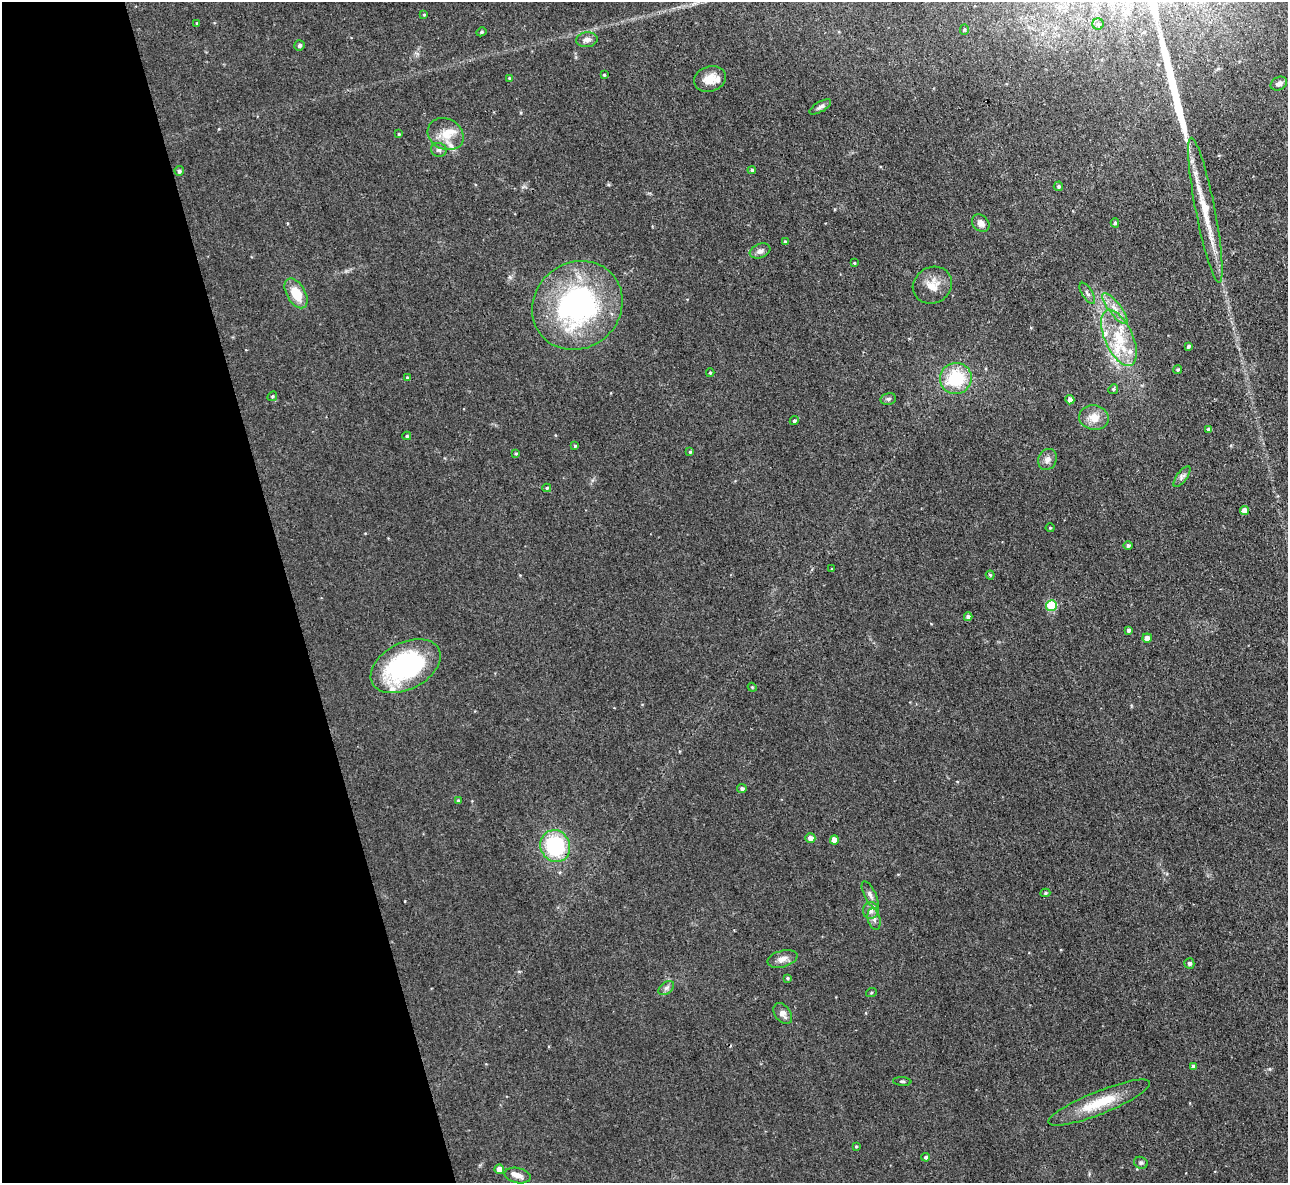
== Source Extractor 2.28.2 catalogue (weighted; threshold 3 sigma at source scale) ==
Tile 5 of 4 x 4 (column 1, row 2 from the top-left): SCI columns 1-1286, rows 2503-3683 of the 5146 x 5127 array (HDU 1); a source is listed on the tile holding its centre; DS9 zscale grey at full resolution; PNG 1290 x 1185 px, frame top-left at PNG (2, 2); each listed source drawn as its Kron ellipse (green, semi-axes under 4 px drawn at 4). Shown black and unused: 22% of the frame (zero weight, under 3 of 4 exposures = <1% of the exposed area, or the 3 px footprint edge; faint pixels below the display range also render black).
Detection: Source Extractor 2.28.2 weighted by HDU 2 'WHT'; one run over the whole footprint, this tile lists its part. Background 0.0491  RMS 0.0074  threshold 0.0332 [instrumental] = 3 sigma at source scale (4.5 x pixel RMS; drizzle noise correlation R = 1.50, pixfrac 1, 0.05/0.05 arcsec/px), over >= 5 px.
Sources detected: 92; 1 inside a brighter object's white glare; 1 long thin detection or spike segment (spike, bleed or trail) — neither listed nor drawn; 7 inside a brighter listed object's ellipse — not listed separately; the other 83 listed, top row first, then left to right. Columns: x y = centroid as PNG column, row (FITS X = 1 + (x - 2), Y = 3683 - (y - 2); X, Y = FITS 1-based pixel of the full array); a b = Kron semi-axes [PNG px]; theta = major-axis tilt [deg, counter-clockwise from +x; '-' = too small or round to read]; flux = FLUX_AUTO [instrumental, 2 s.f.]
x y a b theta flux
424 15 4 4 - 0.76
197 24 3 3 - 1.3
1098 24 5 5 - 1.4
964 30 5 4 - 1
481 32 5 4 - 1.3
587 40 11 7 7 3.5
299 45 5 5 - 1.5
604 75 4 3 - 0.78
509 78 4 3 - 0.73
710 79 16 12 17 9.3
1279 84 9 6 27 3.1
820 107 12 5 30 2.4
399 134 4 3 - 0.84
446 134 19 15 -27 12
439 150 8 7 - 2
752 170 4 4 - 1.4
179 171 5 4 - 1.5
1058 186 5 4 - 1.5
1205 210 74 9 -79 28
981 223 10 7 -44 4.3
1115 223 4 4 - 1.1
785 242 4 4 - 1.5
760 251 11 7 20 3.1
854 263 3 2 - 0.69
932 285 20 18 30 11
296 293 16 9 -60 16
1087 293 12 5 -59 2.3
577 305 47 42 40 150
1115 308 19 6 -53 6.7
1119 338 30 14 -66 26
1188 346 3 3 - 1.2
1178 369 4 4 - 1.3
710 373 4 3 - 0.84
407 378 4 4 - 0.93
956 378 16 15 - 37
1113 389 5 4 - 1
272 396 5 4 - 0.92
888 399 8 6 13 1.7
1070 400 5 4 - 3.4
1094 418 15 12 -12 9
794 421 5 4 - 1.3
1209 429 4 3 - 2.2
407 436 4 4 - 1.1
575 446 4 4 - 1
690 452 4 4 - 1
516 454 4 4 - 0.84
1047 459 11 9 64 3.8
1182 477 12 5 54 2.5
547 488 4 4 - 0.97
1244 510 4 4 - 5.7
1050 528 4 4 - 0.69
1128 546 5 4 - 1.7
832 569 3 3 - 0.85
990 575 4 4 - 0.88
1051 606 5 5 - 37
968 617 4 4 - 2.8
1129 630 4 4 - 1.7
1147 638 5 4 - 3.5
406 666 37 23 27 100
752 687 4 3 - 0.72
742 789 5 4 - 2.1
458 801 4 4 - 1.5
810 838 5 5 - 3.9
834 840 4 4 - 5.4
555 846 16 14 -67 55
1045 893 5 4 - 1.3
870 895 15 6 -64 3.5
871 910 8 8 - 3.6
874 919 11 6 -75 2.9
782 959 15 8 15 4.5
1189 963 5 5 - 2
787 978 4 3 - 0.9
666 988 9 5 36 2.1
871 993 5 3 - 0.72
783 1014 12 7 -53 3.7
1193 1066 4 4 - 1.8
902 1081 9 3 -5 1.2
1099 1103 54 11 22 25
856 1146 4 3 - 0.78
926 1157 4 4 - 1.8
1141 1163 7 5 -22 1.6
499 1169 5 4 - 3.9
518 1175 13 7 -13 4.7